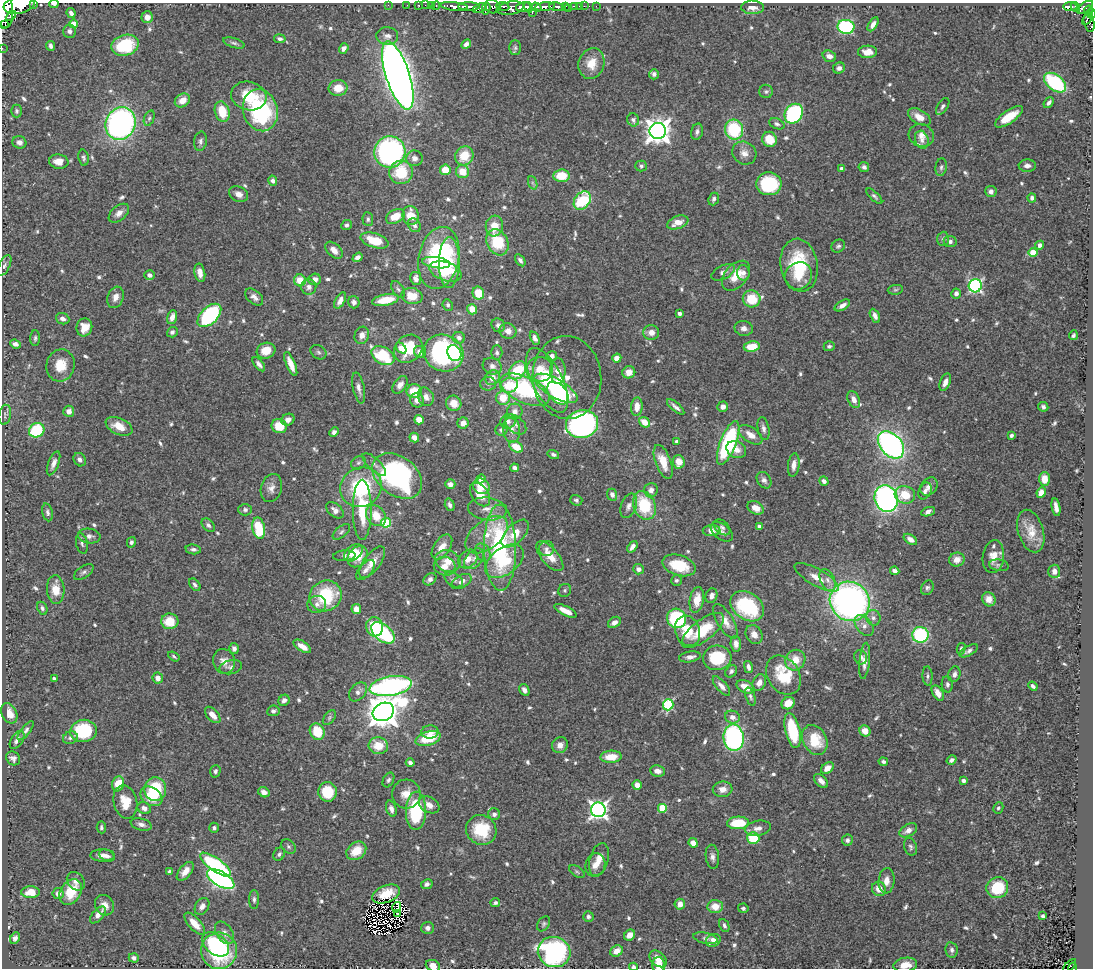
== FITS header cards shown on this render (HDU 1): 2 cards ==
NAXIS1  =                 1091
NAXIS2  =                  966

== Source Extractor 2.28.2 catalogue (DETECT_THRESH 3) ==
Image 1091 x 966 px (HDU 1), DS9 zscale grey, 1 PNG px = 1 image px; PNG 1095 x 970 px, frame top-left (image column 1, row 966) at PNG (2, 3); each listed source drawn as its Kron ellipse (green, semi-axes under 4 px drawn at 4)
Background 0.774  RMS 0.027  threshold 0.0802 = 3 sigma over >= 5 px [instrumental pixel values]
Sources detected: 703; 5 with non-positive FLUX_AUTO (blend fragments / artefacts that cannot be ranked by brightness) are neither listed nor drawn; of the other 698, the 500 brightest by FLUX_AUTO listed and drawn (198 fainter detections omitted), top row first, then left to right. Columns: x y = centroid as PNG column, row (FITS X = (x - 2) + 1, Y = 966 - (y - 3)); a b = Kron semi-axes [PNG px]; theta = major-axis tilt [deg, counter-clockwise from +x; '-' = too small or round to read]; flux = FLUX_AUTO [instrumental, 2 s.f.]
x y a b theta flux
34 4 3 2 - 88
54 4 5 3 - 6.2
19 5 15 8 10 2700
388 5 2 2 - 5.7
407 5 2 2 - 6.5
419 5 3 3 - 20
425 5 2 2 - 11
431 5 3 2 - 7.2
436 6 4 3 - 26
454 6 13 4 -6 660
469 6 11 3 -1 860
503 6 6 3 -8 250
565 6 3 3 - 120
574 6 4 3 - 46
579 6 2 2 - 8.2
584 6 2 2 - 9.3
596 6 2 2 - 8
1070 6 7 3 -1 130
492 7 8 6 -20 440
523 7 7 4 12 1200
528 7 5 3 - 520
537 7 5 3 - 370
545 7 10 4 6 950
557 7 7 4 -7 190
752 7 11 6 -2 12
1075 7 5 3 - 120
1085 7 9 4 37 410
480 8 7 4 19 350
486 8 6 3 78 260
510 8 14 6 9 920
569 8 3 2 - 6.2
4 10 18 9 -83 3500
1088 10 5 3 - 270
532 12 3 3 - 170
71 13 5 4 - 7.6
1092 14 5 3 - 180
11 16 6 3 46 460
147 17 6 5 - 11
1087 19 7 3 55 150
1089 23 9 5 -76 220
74 24 4 4 - 28
873 24 8 4 57 8.3
5 25 2 2 - 2400
846 27 8 7 - 240
69 31 7 6 - 5.7
387 36 11 9 -5 10
280 39 6 4 -11 5.2
234 43 11 4 -17 4.6
466 44 5 4 - 6.9
125 45 14 10 16 90
50 46 5 3 - 5.1
2 48 2 2 - 5.7
344 48 5 4 - 7.2
515 48 7 5 -89 3.9
867 52 9 6 4 19
829 56 7 5 -19 10
591 63 15 13 71 32
839 68 6 5 - 6.5
654 74 5 5 - 5.4
398 75 36 12 -72 3000
1055 83 12 7 -38 170
338 88 9 8 - 27
766 91 7 6 - 4
249 96 18 14 -15 56
182 100 8 6 34 20
1049 103 6 4 50 5.3
943 106 9 5 57 5.3
260 110 21 17 -73 210
17 111 6 5 - 3.6
222 112 11 7 -74 44
794 114 10 8 57 270
919 117 12 7 -30 22
1009 117 16 6 35 35
149 118 8 5 68 4.1
633 120 7 6 - 5.6
120 124 17 14 65 540
777 124 8 5 -23 5.1
734 129 10 9 - 120
658 131 8 8 - 1900
697 132 8 6 76 5.7
921 135 13 11 -16 15
770 139 8 7 - 34
922 140 9 6 -74 6.9
200 141 10 6 80 6.1
19 142 7 6 - 8.3
390 152 16 15 - 420
744 153 12 11 - 14
464 156 10 9 - 42
83 158 8 5 -78 4.1
414 158 8 8 - 7.9
59 162 9 7 -9 20
641 166 6 5 - 4.2
1027 166 8 6 1 9.4
864 167 5 5 - 5.6
941 167 9 5 82 5
841 168 4 4 - 3.9
445 170 5 5 - 34
401 172 12 11 - 66
463 172 6 6 - 30
561 176 8 6 5 44
273 181 5 4 - 5.5
533 183 7 4 -70 3.7
769 184 12 11 - 140
991 191 5 5 - 7.3
239 194 10 7 -27 11
874 196 10 4 -44 4.5
1032 198 4 4 - 5.5
714 199 6 5 - 5.4
582 201 10 7 52 100
119 213 12 7 39 12
395 216 10 6 28 30
411 216 9 8 - 32
368 219 7 5 -86 4.2
678 222 11 6 20 19
346 225 5 5 - 4.4
414 225 7 6 - 7.7
494 226 10 8 82 27
943 239 7 6 - 4.4
374 240 14 7 -17 49
950 241 6 5 - 6.7
497 242 14 10 -63 71
1040 245 4 4 - 9.9
838 246 7 6 - 4.3
334 250 10 6 -43 14
1033 252 5 4 - 47
358 257 5 4 - 8.7
439 258 31 20 78 210
520 260 6 4 -55 5.8
449 262 25 10 89 100
436 263 14 5 -8 49
4 265 11 5 63 5.3
799 265 26 18 -81 110
446 271 17 9 -18 73
723 272 12 6 26 9.1
200 273 9 5 -79 14
743 273 8 6 -89 7.4
150 275 5 5 - 7.3
736 276 17 11 49 35
798 276 14 13 - 32
416 278 7 5 -80 8.1
315 279 6 5 - 10
300 280 6 6 - 31
975 286 6 6 - 320
309 287 8 7 - 9.1
398 289 9 5 -55 5.1
895 290 8 5 6 3.6
478 293 6 5 - 31
956 293 5 5 - 7.2
412 296 10 8 -12 30
116 297 11 7 70 14
254 297 10 6 -40 9.1
752 299 9 8 - 58
385 300 13 5 11 38
340 301 9 4 63 8.7
354 302 6 5 - 6.8
448 305 6 5 - 3.9
842 305 8 4 31 8.4
472 309 5 5 - 20
680 313 4 3 - 7
209 315 14 8 44 250
875 316 7 4 -64 9.7
172 317 7 4 72 11
63 319 7 5 -21 7.2
498 325 7 6 - 5.8
84 327 9 8 - 22
744 328 9 7 -11 8.7
508 331 8 7 - 11
172 332 6 5 - 4.9
651 332 8 7 - 13
362 335 9 7 70 12
1073 335 5 4 - 3.6
35 338 8 5 88 4
459 338 6 6 - 8
535 338 7 4 -63 6.5
15 344 5 4 - 7.5
829 346 5 5 - 4.1
752 347 8 5 8 38
401 348 6 3 -49 10
408 349 15 13 42 62
266 351 9 8 - 29
318 352 8 6 -33 4.6
420 352 6 6 - 12
497 352 7 5 89 5.1
443 353 20 18 -21 290
454 353 8 6 -64 69
383 356 12 8 -31 89
552 356 5 5 - 7.6
617 358 5 4 - 13
259 364 8 4 -50 7.3
291 364 13 4 -67 20
60 365 16 14 77 38
492 366 10 8 -25 8.8
540 369 13 12 - 34
517 370 10 7 47 76
558 371 13 7 -89 23
629 372 6 6 - 17
567 377 41 34 -86 52
492 378 8 7 - 13
547 380 35 15 -63 100
945 382 9 5 67 11
488 384 8 7 - 5
400 385 10 6 55 8.7
509 385 9 7 22 38
359 388 15 6 -78 9.5
556 388 24 9 -30 140
525 390 26 13 -25 190
414 391 8 7 - 40
558 393 13 8 -46 92
426 397 9 7 -65 13
503 398 7 6 - 36
854 399 9 5 -65 11
417 400 7 7 - 11
454 403 8 7 - 17
637 407 9 6 86 19
676 407 11 3 -41 7.2
723 407 5 5 - 9.7
1043 407 5 4 - 4.4
69 411 5 5 - 12
515 411 8 7 - 11
5 415 10 6 80 4.4
288 420 7 5 26 11
419 420 5 4 - 20
508 421 8 7 - 7.5
644 422 6 4 -41 23
463 423 6 5 - 10
516 424 12 8 -41 8.9
582 424 16 13 11 520
119 426 14 8 -24 28
279 426 8 7 - 36
763 429 12 6 -80 7.8
37 430 8 7 - 98
501 430 6 6 - 5.7
511 430 13 8 -83 14
334 432 5 4 - 5.6
750 435 13 7 -35 19
1011 435 4 3 - 4.2
414 438 5 4 - 13
677 441 4 3 - 4.4
728 443 23 8 69 210
891 445 15 10 -48 630
516 447 7 5 -32 39
736 449 10 8 -28 15
553 454 6 4 -16 5.4
80 460 7 6 - 7.7
663 462 18 7 -69 32
679 462 7 6 - 20
54 463 13 5 68 10
358 463 8 6 32 4.7
374 464 15 6 -43 8.1
794 465 12 6 83 11
515 468 4 4 - 6.8
397 476 27 19 -38 330
481 479 5 4 - 9.3
1044 479 7 5 -90 22
764 480 9 6 -55 7.3
824 481 5 4 - 6.4
450 484 5 5 - 9
481 486 9 7 -29 29
361 487 21 19 31 140
929 487 10 7 47 9.2
271 488 14 10 74 13
651 490 7 6 - 9.3
925 491 9 6 64 6.7
1041 492 5 4 - 12
480 494 13 8 -55 27
612 495 6 5 - 7.8
905 495 10 8 -14 38
886 499 13 11 -73 520
576 500 6 5 - 3.7
450 505 6 5 - 5.8
644 505 15 10 -68 84
629 506 13 7 69 8.8
1056 507 9 4 -80 11
755 508 8 6 -31 17
487 509 19 11 -6 21
245 510 7 6 - 5.4
335 510 10 6 -41 9.2
362 510 30 9 -90 78
47 512 9 5 -77 5.1
928 512 7 4 20 7.4
376 516 11 9 -50 33
386 523 5 5 - 91
208 525 8 5 -44 4.8
759 526 4 3 - 3.9
722 527 9 6 -41 4.7
259 528 11 6 -78 87
712 531 9 5 2 14
1031 531 22 12 -73 29
341 532 10 5 39 5
722 532 12 7 -37 8.2
515 533 17 9 46 31
487 535 24 14 37 38
89 536 11 7 -8 9.4
910 539 7 4 -33 12
131 542 5 4 - 4.8
82 543 10 5 -78 4.9
442 547 14 8 56 19
632 547 6 4 54 7.7
500 548 43 16 -89 250
193 549 7 5 -6 4.8
546 549 7 7 - 7.1
353 553 11 7 40 27
483 553 9 7 -62 9
344 556 11 5 4 5.1
550 556 18 8 -49 31
358 557 11 9 53 38
993 557 16 10 82 20
468 559 11 8 42 17
474 559 12 8 48 9.1
957 560 8 7 - 14
448 561 13 10 -24 21
505 561 22 13 37 67
372 562 18 8 53 23
679 565 17 10 -17 59
999 565 10 5 -9 4.4
445 566 11 9 -12 17
638 569 5 5 - 7.8
365 570 12 6 49 7.9
895 571 5 4 - 7.7
1054 571 6 6 - 12
84 572 11 6 33 5.8
817 577 25 8 -29 22
430 579 7 5 43 6.5
454 580 10 6 -31 6.3
676 580 5 5 - 4.2
828 580 11 7 -64 10
461 581 11 6 29 8.6
195 585 7 4 -51 5.3
927 588 8 6 63 4.3
56 590 14 8 -86 29
565 590 7 6 - 3.8
326 596 16 15 - 110
711 596 7 6 - 7
989 599 7 6 - 11
697 600 13 7 80 25
850 601 20 19 - 720
317 604 9 8 - 9.3
747 606 18 13 -35 130
42 608 7 5 -65 4
356 609 5 4 - 18
565 611 12 4 -27 20
677 618 10 9 - 150
873 618 8 7 - 7.7
170 621 8 8 - 39
725 621 19 8 -59 17
614 622 7 5 33 8.8
864 626 12 7 -51 11
375 627 9 8 - 52
703 630 25 10 37 63
687 631 15 12 -71 41
383 633 13 8 -40 220
754 634 10 8 -59 13
920 635 8 8 - 160
736 644 7 5 -84 9
302 646 10 5 -33 18
234 649 5 5 - 5.8
961 649 6 4 76 3.9
969 651 10 4 29 5.3
174 656 6 4 -35 3.8
690 657 11 5 9 9.8
861 657 7 6 - 6.7
717 658 14 12 6 78
795 660 11 9 47 28
224 661 12 11 - 17
865 661 18 5 84 13
231 667 11 7 13 6.7
748 667 6 4 -78 6.4
731 671 7 5 51 4.3
954 674 8 6 73 7.4
783 675 21 15 -57 70
927 676 9 5 -87 4.5
54 678 3 3 - 4.5
158 678 5 5 - 12
759 683 9 6 65 11
947 684 8 5 -87 5.3
391 686 21 9 10 510
721 686 12 5 -50 11
1033 686 5 3 - 4.4
745 687 9 6 -28 23
524 690 6 4 -58 7.1
358 692 11 7 48 9.1
938 693 8 5 -58 16
750 697 9 4 -71 4.2
284 700 6 5 - 8.1
788 703 7 6 - 21
668 705 6 5 - 160
273 711 6 5 - 5.3
383 712 11 8 28 3700
9 713 11 7 -65 19
213 715 10 5 -48 17
732 717 7 6 - 12
329 718 8 5 54 3.9
793 730 18 7 -77 96
26 731 11 4 52 5.6
83 731 13 11 7 110
865 731 6 5 - 19
317 732 8 7 - 54
430 732 8 6 4 11
70 738 7 6 - 5.8
428 738 13 7 17 66
734 738 13 10 -86 320
17 740 10 6 56 8.3
815 740 16 11 -62 55
560 745 8 7 - 12
378 746 9 8 - 37
611 757 10 6 3 33
13 758 7 6 - 6.4
952 760 5 4 - 6.8
410 762 4 3 - 4.6
883 762 5 4 - 4.5
827 768 7 5 39 14
215 771 6 5 - 4.4
658 771 7 5 -6 10
388 780 8 5 63 4.3
821 781 8 5 -45 10
963 781 4 3 - 7.2
118 784 7 6 - 37
637 785 4 4 - 15
155 789 11 11 - 95
723 789 10 8 6 14
264 792 6 5 - 9.9
327 792 10 9 - 60
406 794 14 14 - 24
151 796 12 9 -33 51
125 802 17 11 -77 31
429 805 11 7 -30 14
144 808 7 5 -28 9.7
662 808 5 5 - 71
998 808 6 5 - 3.8
391 809 8 5 -73 8.5
598 810 7 7 - 750
416 811 19 10 89 140
494 814 6 6 - 6.9
738 823 11 6 2 59
141 824 11 6 -14 8.3
101 827 6 4 -84 3.8
214 828 5 4 - 4.6
758 828 13 7 10 12
481 830 15 14 - 78
908 830 9 6 30 12
753 838 6 6 - 71
847 840 5 5 - 5.2
693 843 5 4 - 17
288 847 8 6 -45 4.1
910 847 9 6 -70 5
356 851 11 8 37 38
279 854 7 5 56 4.8
102 855 12 6 -1 11
107 856 8 5 -27 6.9
712 857 12 6 -83 8.2
599 859 17 9 74 21
215 865 18 6 -35 200
595 865 12 10 76 17
170 871 4 3 - 3.8
185 871 11 6 51 15
577 871 9 5 -34 3.8
221 879 15 7 -31 490
76 881 10 8 -46 10
886 881 13 8 85 16
427 884 6 5 - 6
997 888 11 10 - 86
879 889 7 6 - 17
31 892 9 6 0 32
71 892 14 10 59 44
58 894 6 5 - 9.1
386 894 14 8 22 18
254 899 9 5 -90 5.1
495 903 5 4 - 4.1
680 904 5 5 - 15
104 905 10 9 - 14
202 906 9 6 58 8.9
715 906 7 6 - 24
397 907 5 3 - 12
743 908 5 4 - 3.9
398 913 3 2 - 4.9
98 915 10 5 48 9.9
588 916 5 5 - 4.1
1043 916 4 3 - 3.6
195 924 14 6 -48 26
544 924 8 5 56 3.7
724 925 7 4 -65 4.7
428 928 6 6 - 5.7
225 933 12 8 -55 12
629 935 6 5 - 14
15 938 6 4 62 5.9
706 938 12 5 -13 5.9
713 940 7 6 - 16
216 944 15 10 -38 99
952 950 8 6 -79 6.8
219 951 18 18 - 180
617 951 6 5 - 18
554 952 16 15 - 340
134 958 5 4 - 5
658 959 10 6 -43 19
659 965 8 6 -86 28
905 965 12 7 8 23
433 966 7 5 -25 15
1070 966 8 2 47 11
633 967 4 4 - 5.4
1072 967 5 3 - 9.1
At the frame edge (FLAGS 8, measured only in part): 11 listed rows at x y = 34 4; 54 4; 19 5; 4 10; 1092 14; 2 48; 659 965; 905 965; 433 966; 633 967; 1072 967
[198 fainter detections neither listed nor drawn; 5 non-positive-flux detections neither listed nor drawn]